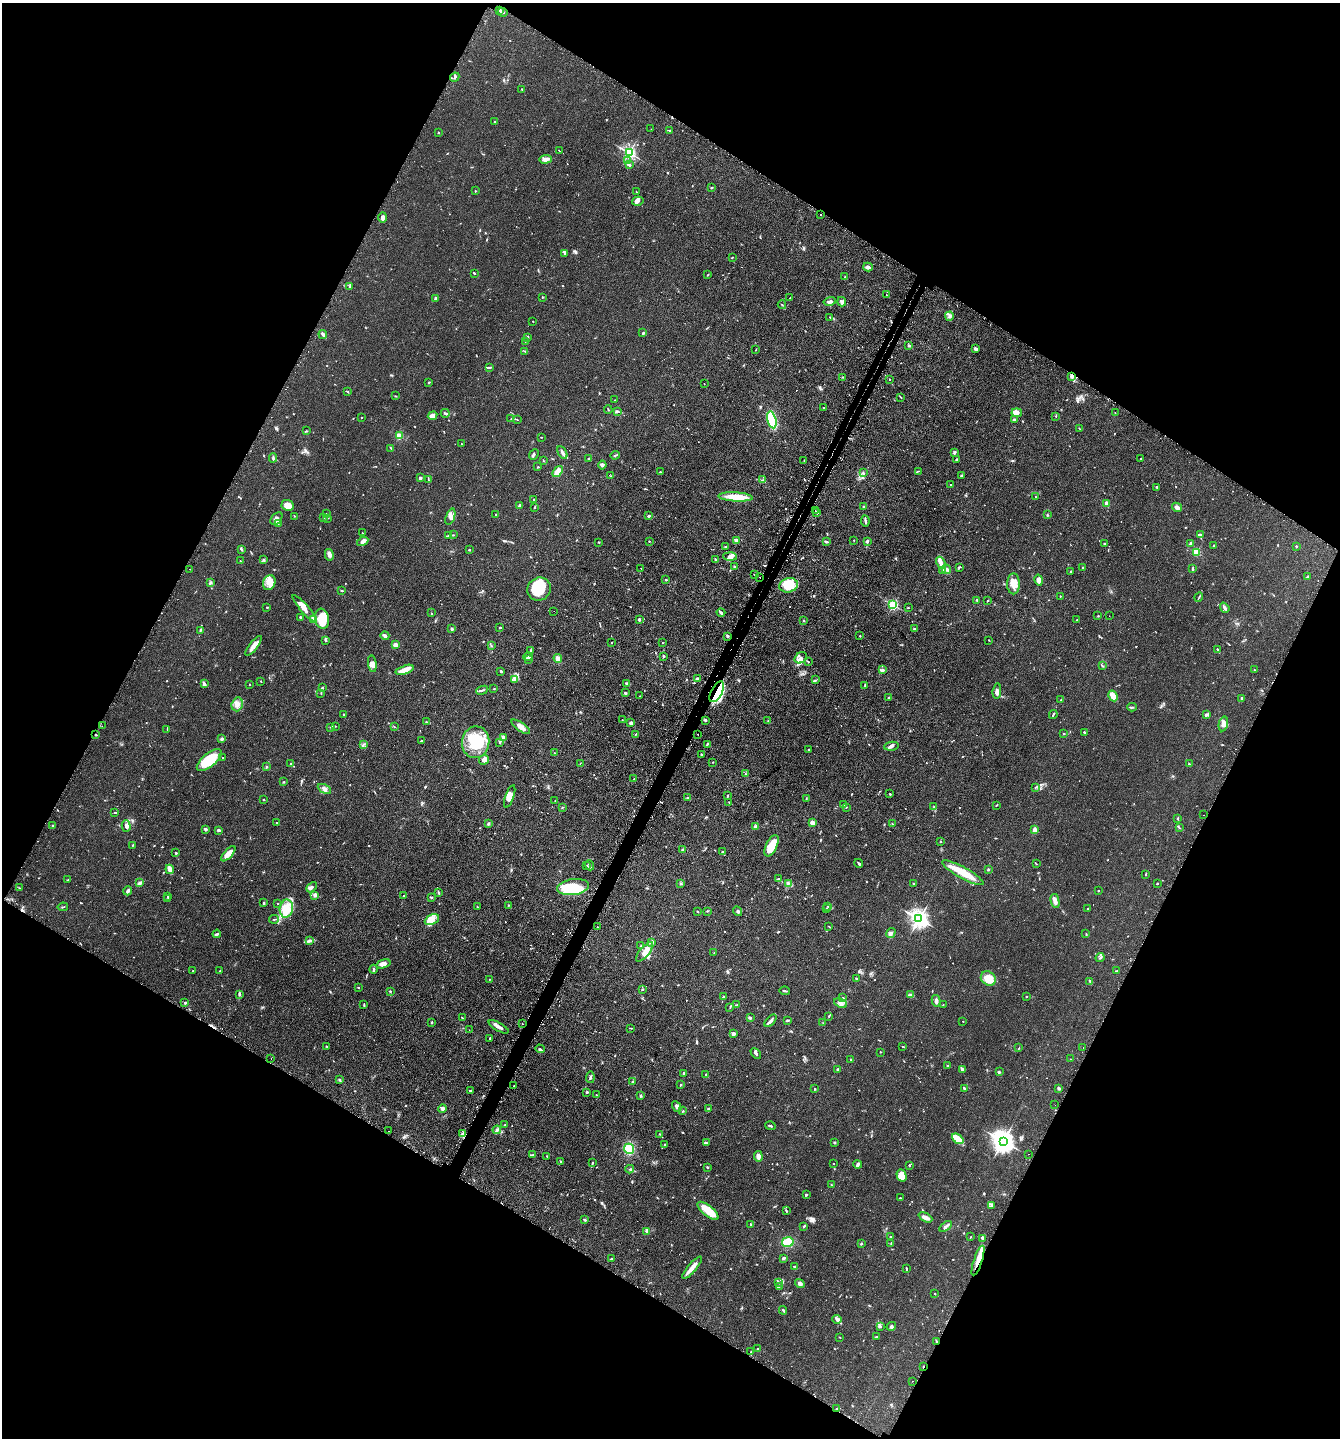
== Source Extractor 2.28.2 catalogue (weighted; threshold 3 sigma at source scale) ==
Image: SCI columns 178-5529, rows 45-5786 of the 5845 x 5832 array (HDU 1 of 3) = the unmasked area's bounding box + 8 px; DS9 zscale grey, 4 x 4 block average (1 PNG px = mean of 4 x 4 image px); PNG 1342 x 1440 px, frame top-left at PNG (2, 3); each listed source drawn as its Kron ellipse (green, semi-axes under 4 px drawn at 4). Shown black and unused: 47% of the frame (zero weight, under 2 of 3 exposures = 4% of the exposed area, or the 3 px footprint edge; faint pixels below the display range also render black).
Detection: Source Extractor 2.28.2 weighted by HDU 2 'WHT'. Background 0.0788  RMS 0.0065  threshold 0.0291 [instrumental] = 3 sigma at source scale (4.5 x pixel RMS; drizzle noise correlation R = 1.50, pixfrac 1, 0.05/0.05 arcsec/px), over >= 5 px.
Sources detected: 1031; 3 too faint to see at this stretch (4 x 4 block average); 7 inside a brighter object's white glare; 56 cosmic-ray / hot-pixel residue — neither listed nor drawn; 25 coinciding with a brighter row at this scale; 44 inside a brighter listed object's ellipse — not listed separately; of the other 896, all 500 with FLUX_AUTO >= 1.79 (the completeness limit of this list) listed and drawn (396 fainter detections not listed), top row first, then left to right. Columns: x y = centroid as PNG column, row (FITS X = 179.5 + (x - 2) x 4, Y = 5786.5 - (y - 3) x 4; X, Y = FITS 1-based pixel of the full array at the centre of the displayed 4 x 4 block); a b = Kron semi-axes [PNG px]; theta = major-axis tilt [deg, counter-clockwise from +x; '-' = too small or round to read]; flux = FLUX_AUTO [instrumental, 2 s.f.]
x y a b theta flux
500 10 3 2 - 8.4
503 12 5 2 - 8.1
455 77 5 2 - 5.5
522 89 2 2 - 3
495 122 2 2 - 4.2
651 129 2 2 - 1.8
670 131 2 2 - 5.8
438 132 2 2 - 6.1
559 151 2 2 - 4.2
629 153 2 2 - 870
545 159 6 4 2 13
628 161 4 2 - 4.8
629 165 3 2 - 7
711 188 3 2 - 2.7
475 191 2 2 - 2.5
637 192 2 2 - 2.3
638 201 6 4 16 12
821 214 2 2 - 3.6
383 218 5 3 - 11
564 253 4 2 - 3.2
732 257 3 2 - 2.1
868 267 5 4 - 11
474 273 3 2 - 3.8
708 275 2 2 - 2.1
845 277 3 2 - 3.7
349 286 3 2 - 3.2
886 294 2 2 - 2.4
542 297 2 2 - 2.2
436 298 4 3 - 6.7
790 298 2 2 - 2.3
830 301 6 3 15 12
842 302 5 3 - 8.3
782 305 4 2 - 3
949 316 5 4 - 11
830 317 2 2 - 1.8
533 321 2 2 - 2
643 333 3 2 - 4.8
323 334 5 3 - 8.5
528 337 3 2 - 3.7
525 341 2 2 - 3.3
909 345 2 2 - 18
975 348 4 2 - 8.5
756 350 3 2 - 2.2
525 351 2 2 - 1.9
489 367 4 2 - 4.7
1071 376 3 2 - 8.1
842 377 2 2 - 2.5
890 379 2 2 - 2.4
429 382 3 2 - 3
704 384 2 2 - 2
348 392 2 2 - 1.8
395 396 2 2 - 2.3
901 397 3 2 - 2.2
615 400 2 2 - 3.7
824 408 2 2 - 1.8
608 410 4 2 - 2.2
617 411 3 2 - 3.7
445 413 4 3 - 5.7
1017 413 5 4 - 23
1115 413 2 2 - 2.4
433 416 5 4 - 15
1056 416 2 2 - 1.9
362 417 2 2 - 2.2
511 419 2 2 - 1.9
1014 419 3 2 - 3.2
517 420 2 2 - 1.9
772 420 8 3 -77 240
1079 428 3 2 - 2
306 431 3 2 - 2.8
399 436 2 2 - 170
541 437 2 2 - 2.3
461 444 2 2 - 3.6
391 448 3 2 - 2.9
562 452 7 2 -63 13
954 453 3 3 - 5.4
534 454 6 2 51 4.9
615 455 5 2 - 4.3
273 458 5 2 - 5.8
589 458 3 2 - 2.9
1141 458 2 2 - 2.9
956 459 2 2 - 4.6
804 460 2 2 - 2
544 461 2 2 - 1.9
602 465 4 3 - 7.9
538 467 2 2 - 3.5
919 471 3 2 - 2
558 472 6 3 53 45
660 472 2 2 - 2.3
863 473 3 2 - 4.1
611 476 3 2 - 2.6
961 476 2 2 - 4.5
420 478 2 2 - 28
428 480 3 2 - 2.2
763 480 2 2 - 2
951 485 2 2 - 2
1157 487 3 2 - 4.6
735 497 17 4 -3 71
1036 497 2 2 - 6.1
534 499 2 2 - 3.4
1107 503 4 4 - 7.5
288 505 6 5 - 33
520 506 3 2 - 3
864 506 2 2 - 21
1177 507 5 3 - 14
534 508 2 2 - 2
815 510 2 2 - 2.5
817 512 3 2 - 2.6
326 514 2 2 - 2.4
496 514 3 2 - 2.6
1047 515 2 2 - 3.7
294 516 2 2 - 2.1
648 516 2 2 - 12
450 517 8 4 71 16
324 518 2 2 - 2.2
327 518 4 2 - 3.6
276 519 7 5 52 19
865 521 5 2 - 8
279 523 3 2 - 5
362 533 2 2 - 2.6
1201 534 3 2 - 3.3
449 535 3 3 - 5.3
453 535 2 2 - 2
736 540 3 3 - 15
854 540 2 2 - 2.9
363 541 6 4 29 12
649 541 3 2 - 1.8
867 541 2 2 - 10
599 542 2 2 - 3.6
826 542 3 2 - 7.7
1190 543 4 2 - 4.7
1105 544 3 2 - 9.6
1213 545 2 2 - 2.2
1296 546 2 2 - 3.1
725 547 3 2 - 3.4
242 549 3 2 - 4.2
469 550 3 2 - 2.9
1196 552 2 2 - 230
329 555 6 4 -77 13
730 556 7 4 -2 14
715 559 3 2 - 2.9
263 560 3 2 - 4.2
240 561 2 2 - 2
941 563 6 3 -62 20
734 566 4 2 - 2.8
959 567 3 2 - 3.1
641 568 2 2 - 2
1082 568 3 2 - 2.4
190 569 2 2 - 3.2
946 569 5 3 - 8.5
1193 569 2 2 - 7.5
942 570 2 2 - 3
1071 572 3 2 - 3.1
755 575 2 2 - 4
1307 576 3 2 - 4
760 577 2 2 - 2.8
666 580 2 2 - 4.4
1039 580 5 4 - 14
210 582 4 2 - 5.7
269 583 8 6 67 30
1013 584 10 6 89 37
788 585 9 7 13 100
539 589 12 11 - 93
342 590 4 2 - 3.2
1060 596 2 2 - 2.1
1199 597 5 2 - 3.5
977 600 2 2 - 2.4
988 601 2 2 - 1.8
893 605 2 2 - 540
267 607 2 2 - 5.9
908 608 3 2 - 2.3
1225 608 5 3 - 9.2
305 609 18 4 -49 33
554 611 2 2 - 2.4
431 613 2 2 - 2
721 613 4 2 - 8.4
1098 616 2 2 - 2
1109 616 2 2 - 1.8
300 617 3 2 - 3.6
314 619 3 3 - 41
322 619 10 7 -81 79
639 619 3 2 - 5.9
804 620 2 2 - 2.7
1077 620 2 2 - 1.9
500 627 3 2 - 2.5
452 629 2 2 - 32
914 629 2 2 - 4.5
200 630 3 2 - 2.5
385 636 4 2 - 9.6
728 636 2 2 - 5.4
860 636 2 2 - 3.1
325 640 3 2 - 3.7
989 640 2 2 - 2
611 643 2 2 - 1.8
662 643 2 2 - 2.2
395 645 2 2 - 100
253 646 12 3 52 38
491 646 3 2 - 3.3
1217 649 2 2 - 3.1
531 650 2 2 - 2.7
664 656 2 2 - 5.4
528 657 4 2 - 5.7
558 658 4 3 - 15
801 658 7 5 38 15
529 659 3 2 - 3.2
808 662 2 2 - 2.8
372 664 8 4 -82 20
1102 666 4 2 - 3.5
405 670 9 4 19 37
883 670 4 2 - 8.5
1255 670 2 2 - 2.5
501 671 2 2 - 6.8
697 679 2 2 - 32
514 680 3 2 - 3.3
815 680 2 2 - 2.4
261 681 2 2 - 1.9
204 684 3 2 - 9.5
626 684 4 3 - 5.8
250 685 2 2 - 2.2
865 685 2 2 - 3.3
322 688 2 2 - 4.4
494 689 2 2 - 2.4
482 690 6 2 22 5.2
997 691 8 4 85 15
717 692 11 5 61 71
625 693 3 2 - 4.5
321 694 3 2 - 1.9
640 696 2 2 - 1.9
1113 696 5 3 - 36
889 697 2 2 - 4.5
1242 698 4 2 - 5.1
1061 700 3 2 - 3.8
237 704 7 5 71 21
1132 707 5 2 - 3.8
343 714 2 2 - 3.2
1053 714 4 2 - 3.9
1206 715 3 3 - 8.8
622 720 2 2 - 2.8
705 720 3 2 - 5.3
768 721 2 2 - 2.1
426 722 3 2 - 2.3
631 723 3 2 - 11
1223 724 7 4 76 16
102 726 2 2 - 1.9
335 726 3 2 - 2.8
330 727 3 2 - 3.4
394 727 2 2 - 2.8
521 727 11 3 -34 26
167 729 2 2 - 2
1084 732 2 2 - 3.3
698 734 2 2 - 3.5
1063 734 2 2 - 2.4
96 735 2 2 - 3.7
635 735 4 2 - 3.1
504 737 4 2 - 4.9
221 739 3 3 - 5.6
421 741 2 2 - 3.2
476 742 16 13 83 160
499 742 2 2 - 2
707 744 3 2 - 4.8
363 745 3 2 - 2.2
891 746 7 3 9 10
808 750 2 2 - 2.6
554 753 2 2 - 2.3
701 754 2 2 - 3.4
223 758 2 2 - 2.9
209 760 15 6 39 150
484 760 5 4 - 15
713 762 2 2 - 2.7
580 763 3 2 - 2.1
291 764 2 2 - 3.2
1189 764 3 2 - 3
267 767 2 2 - 2.5
745 774 2 2 - 2.8
634 779 2 2 - 2.4
284 782 2 2 - 3.3
1035 787 3 2 - 2.1
324 789 7 3 -27 12
890 794 2 2 - 8.1
510 796 12 4 71 25
728 796 2 2 - 3.8
688 797 4 2 - 2.5
806 798 2 2 - 2
264 800 2 2 - 2.5
555 801 3 2 - 1.8
729 802 2 2 - 1.8
844 804 3 2 - 3.1
996 805 3 2 - 3.6
934 806 2 2 - 2.1
562 807 2 2 - 1.9
846 807 2 2 - 2.9
115 812 3 2 - 2.3
1203 815 2 2 - 3.3
1178 818 3 2 - 2.4
276 823 2 2 - 2.6
812 823 2 2 - 100
488 824 3 2 - 5.9
892 824 2 2 - 2.4
53 825 2 2 - 7.6
126 826 6 3 -75 10
756 827 3 3 - 10
1179 828 2 2 - 2.3
205 829 3 2 - 8.7
219 830 3 2 - 6.8
1035 830 4 2 - 19
940 842 3 2 - 2.3
133 845 2 2 - 2
771 846 11 5 63 88
682 850 2 2 - 17
722 852 3 2 - 2.4
176 853 3 2 - 3.6
228 854 9 3 48 36
859 863 4 2 - 5.5
1036 864 2 2 - 2
587 865 3 2 - 1.9
589 865 5 2 - 6
170 869 5 3 - 28
988 869 2 2 - 4.4
963 873 23 5 -29 86
1146 874 2 2 - 2.1
778 879 2 2 - 3.2
68 880 3 2 - 3.1
140 883 4 2 - 17
1157 883 2 2 - 7.2
681 884 3 2 - 2.9
788 884 2 2 - 2
913 884 3 2 - 2.8
311 887 6 3 44 8.7
573 887 16 8 8 200
19 888 2 2 - 2.5
128 891 5 2 - 10
1098 891 2 2 - 7.8
439 893 3 2 - 4.6
315 895 4 3 - 6.5
168 896 2 2 - 1.8
404 896 2 2 - 4.4
431 897 4 2 - 3
168 899 2 2 - 2.2
1055 901 7 3 -78 23
264 903 2 2 - 6.3
277 903 2 2 - 1.8
509 905 2 2 - 2.4
827 906 2 2 - 2.5
63 907 5 2 - 2.9
478 907 3 2 - 2.1
286 909 9 6 80 47
826 909 2 2 - 2.7
1088 909 2 2 - 3.4
697 911 3 2 - 2.5
707 911 2 2 - 3.5
738 911 5 2 - 5.2
274 919 5 2 - 3.3
919 919 3 3 - 2000
432 920 7 5 25 25
597 927 2 2 - 1.9
829 927 4 2 - 2.2
891 933 5 4 - 9.8
217 934 4 2 - 8.8
1086 934 3 2 - 2.2
310 941 3 2 - 3.9
651 942 4 3 - 13
641 946 3 2 - 3
645 952 12 5 50 30
714 953 2 2 - 1.8
1100 958 4 2 - 4.1
383 964 7 4 17 17
373 969 4 2 - 7
193 971 2 2 - 2.4
220 971 3 2 - 2.4
1117 971 4 2 - 2.1
490 979 2 2 - 1.9
857 979 3 2 - 4
988 979 8 6 -41 64
1090 981 4 2 - 8.5
358 987 2 2 - 3.1
642 989 2 2 - 3
390 991 2 2 - 4.5
785 991 5 2 - 5.3
240 994 2 2 - 2.6
911 995 3 2 - 4.4
1026 996 2 2 - 2.4
724 997 3 2 - 4.1
843 998 2 2 - 5.3
936 1001 6 3 -80 11
185 1003 2 2 - 4.3
841 1003 7 2 -23 6.9
364 1004 3 2 - 3.2
736 1005 3 2 - 3.2
943 1005 2 2 - 2
730 1007 4 2 - 2.2
829 1016 2 2 - 2.7
462 1018 3 2 - 2.7
750 1018 2 2 - 9.4
770 1021 7 2 48 11
788 1021 2 2 - 1.8
963 1021 2 2 - 2.1
432 1022 3 2 - 3.4
522 1023 2 2 - 5.6
823 1023 2 2 - 2.1
499 1027 11 2 -28 20
631 1028 2 2 - 2.4
469 1030 2 2 - 3.2
733 1034 4 3 - 9.3
490 1038 2 2 - 3.6
327 1046 2 2 - 2.3
903 1047 3 2 - 2.3
1019 1048 3 2 - 2
1083 1048 2 2 - 2.8
540 1049 4 2 - 4.7
881 1052 2 2 - 1.9
756 1053 6 2 -42 7
271 1059 2 2 - 1.9
851 1059 2 2 - 2.8
1071 1059 2 2 - 2.4
948 1066 3 2 - 3.7
837 1069 4 2 - 2.7
962 1069 2 2 - 8.7
999 1072 3 2 - 4.3
684 1073 2 2 - 17
706 1074 2 2 - 2.2
590 1077 6 2 83 6.2
339 1080 3 2 - 4.3
632 1082 3 2 - 4.1
680 1085 2 2 - 2.4
514 1086 2 2 - 1.8
964 1088 3 2 - 9.4
1058 1088 3 3 - 4.7
814 1089 3 2 - 2.3
470 1090 3 2 - 4.8
587 1092 2 2 - 5.3
596 1095 2 2 - 1.9
641 1095 3 2 - 4
1055 1105 2 2 - 3.4
677 1107 5 3 - 8.2
442 1109 4 4 - 10
709 1109 2 2 - 21
683 1111 2 2 - 2.4
505 1125 2 2 - 8.5
770 1126 5 2 - 5.2
497 1130 4 3 - 7.5
389 1131 2 2 - 2.5
463 1134 3 2 - 5.1
660 1134 2 2 - 2.5
958 1139 6 3 -40 74
1003 1141 4 4 - 3200
834 1142 2 2 - 2.7
707 1143 4 2 - 4.5
665 1145 3 2 - 3.3
629 1149 5 5 - 110
1028 1154 2 2 - 4.6
533 1155 4 2 - 5.7
547 1156 2 2 - 2.6
758 1156 5 3 - 16
560 1161 3 2 - 2.6
592 1163 4 2 - 3.8
834 1164 2 2 - 2.3
857 1164 4 3 - 7.1
909 1165 2 2 - 9
707 1167 2 2 - 2.5
630 1169 4 2 - 3.9
901 1175 6 5 - 38
832 1185 3 2 - 2.8
806 1195 2 2 - 7.3
900 1198 2 2 - 2.2
991 1205 4 2 - 5.3
708 1211 13 5 -40 63
786 1211 3 2 - 3.5
925 1217 7 3 -26 20
585 1220 3 2 - 4.8
751 1225 2 2 - 4.2
804 1226 4 2 - 5.6
945 1226 7 3 35 9.4
647 1231 4 2 - 19
890 1237 2 2 - 4
970 1237 3 2 - 2.2
982 1238 4 2 - 7.6
788 1242 6 5 - 45
891 1243 2 2 - 1.9
861 1244 2 2 - 4
784 1258 2 2 - 10
612 1259 3 2 - 5.3
978 1261 16 3 72 44
794 1266 3 2 - 4
692 1268 14 3 50 38
906 1269 4 2 - 3
778 1282 3 2 - 3.8
800 1284 5 3 - 14
780 1286 3 2 - 1.9
935 1294 2 2 - 2.1
783 1310 4 2 - 4.8
837 1319 4 4 - 9.1
880 1326 3 3 - 4.9
891 1326 5 3 - 6.6
840 1337 2 2 - 1.8
876 1337 3 2 - 3.5
936 1341 2 2 - 2.8
758 1348 2 2 - 2.3
751 1352 2 2 - 1.9
923 1366 4 2 - 2.5
912 1381 2 2 - 7.1
836 1409 2 2 - 2.4
Overlapping masked pixels (flux is a lower limit): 7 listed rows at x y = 1071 376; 760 577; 717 692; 978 1261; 936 1341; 923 1366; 836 1409
Diffuse or blended objects may show on this block-average render without a row.